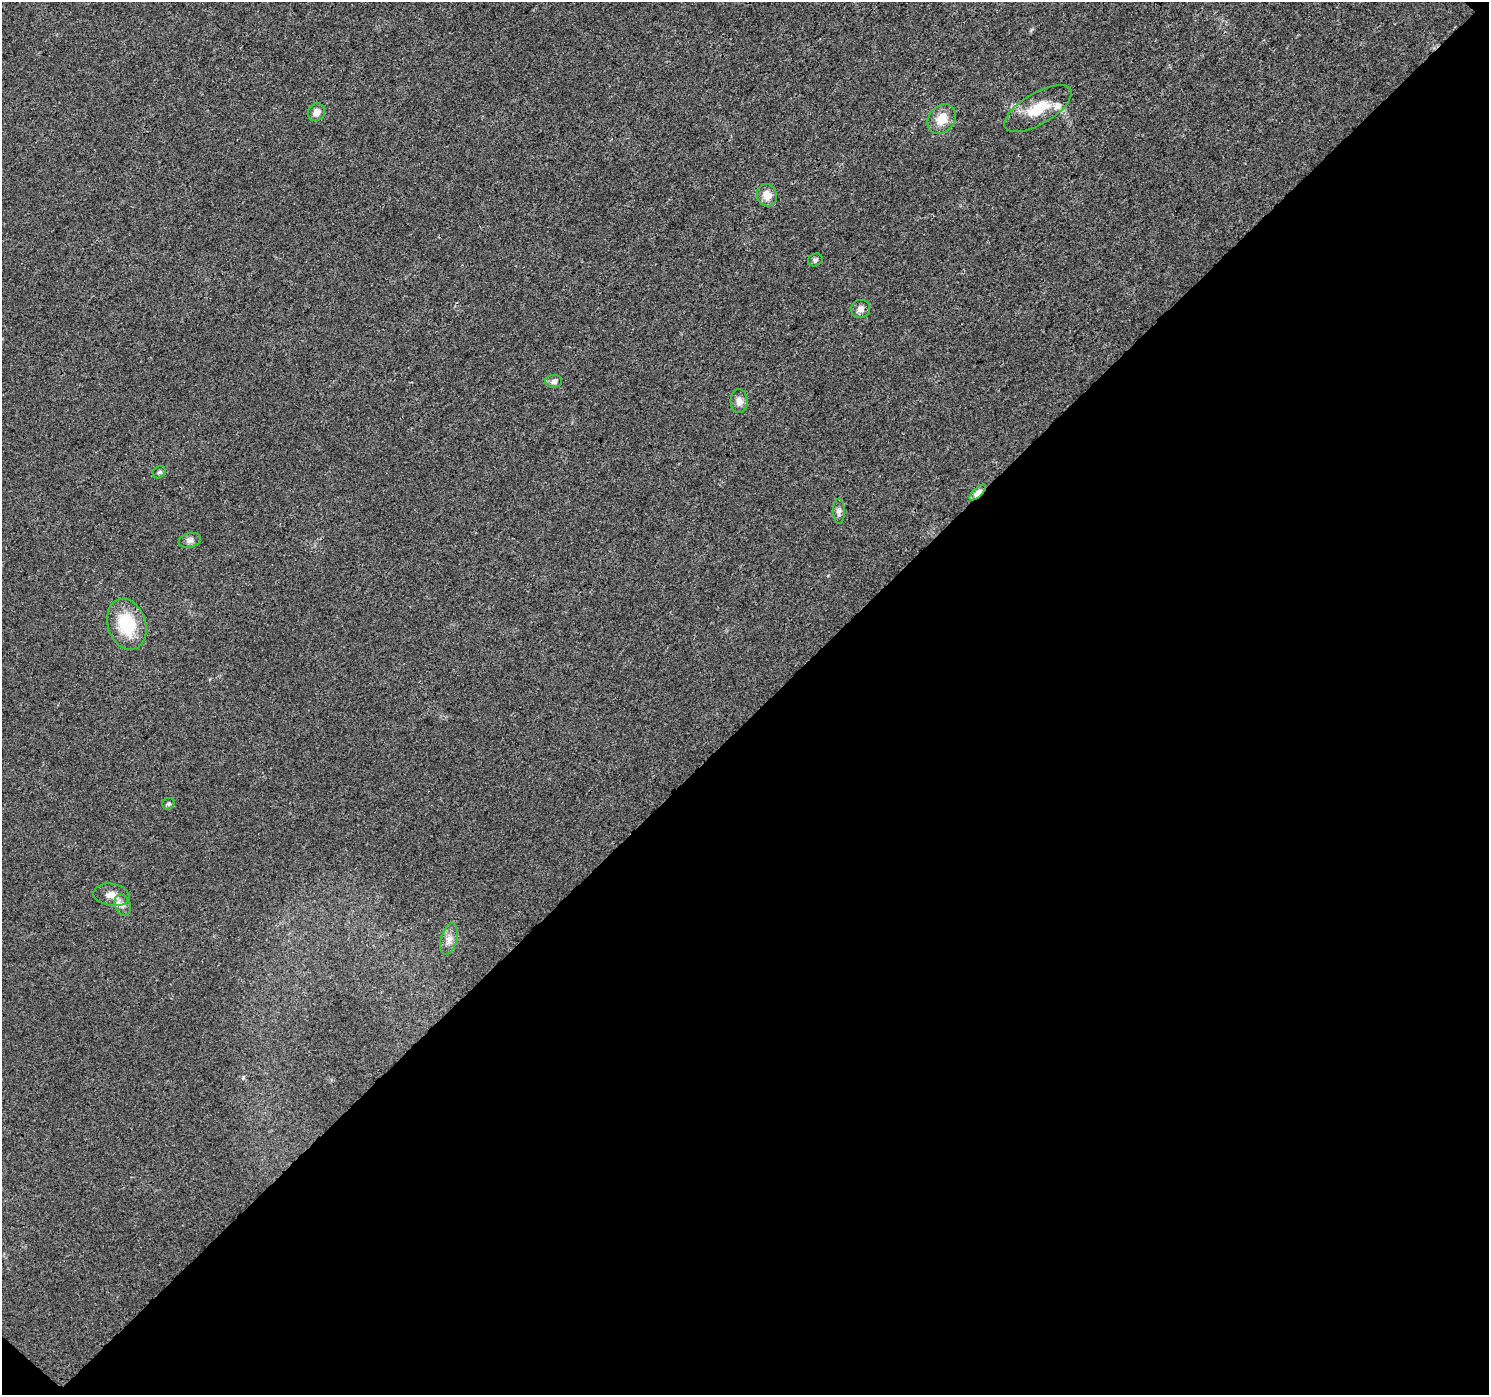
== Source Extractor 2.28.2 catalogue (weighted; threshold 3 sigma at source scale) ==
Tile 15 of 4 x 4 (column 3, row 4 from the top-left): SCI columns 3054-4540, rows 297-1689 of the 6101 x 6099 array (HDU 1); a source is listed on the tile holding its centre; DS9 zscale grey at full resolution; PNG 1491 x 1397 px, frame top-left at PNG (2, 2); each listed source drawn as its Kron ellipse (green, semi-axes under 4 px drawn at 4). Shown black and unused: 48% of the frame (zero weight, under 3 of 4 exposures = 7% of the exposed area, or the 3 px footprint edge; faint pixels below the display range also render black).
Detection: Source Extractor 2.28.2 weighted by HDU 2 'WHT'; one run over the whole footprint, this tile lists its part. Background 0.0206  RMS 0.0036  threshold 0.0164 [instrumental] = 3 sigma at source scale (4.5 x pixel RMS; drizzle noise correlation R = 1.50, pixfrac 1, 0.0396/0.0396 arcsec/px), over >= 5 px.
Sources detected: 18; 1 inside a brighter listed object's ellipse — not listed separately; the other 17 listed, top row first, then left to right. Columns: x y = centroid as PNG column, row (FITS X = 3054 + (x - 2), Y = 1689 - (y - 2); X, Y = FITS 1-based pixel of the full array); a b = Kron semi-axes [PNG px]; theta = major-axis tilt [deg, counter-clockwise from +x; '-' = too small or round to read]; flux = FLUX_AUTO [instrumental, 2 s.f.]
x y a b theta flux
1038 109 38 15 30 9.7
316 112 9 8 - 2.4
942 119 16 12 52 5.7
767 195 11 10 - 3.8
815 260 7 6 - 0.76
861 309 9 9 - 1.9
554 381 8 6 4 1.4
739 401 12 8 89 2.2
159 472 7 5 43 0.64
978 492 10 4 43 7.8
839 511 12 5 -89 1.3
190 540 11 7 16 1.5
127 624 26 19 -72 16
168 804 6 5 - 0.74
111 895 18 11 -9 3.7
122 905 11 8 -67 1.8
449 939 16 8 74 2.6
Overlapping masked pixels (flux is a lower limit): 1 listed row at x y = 978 492